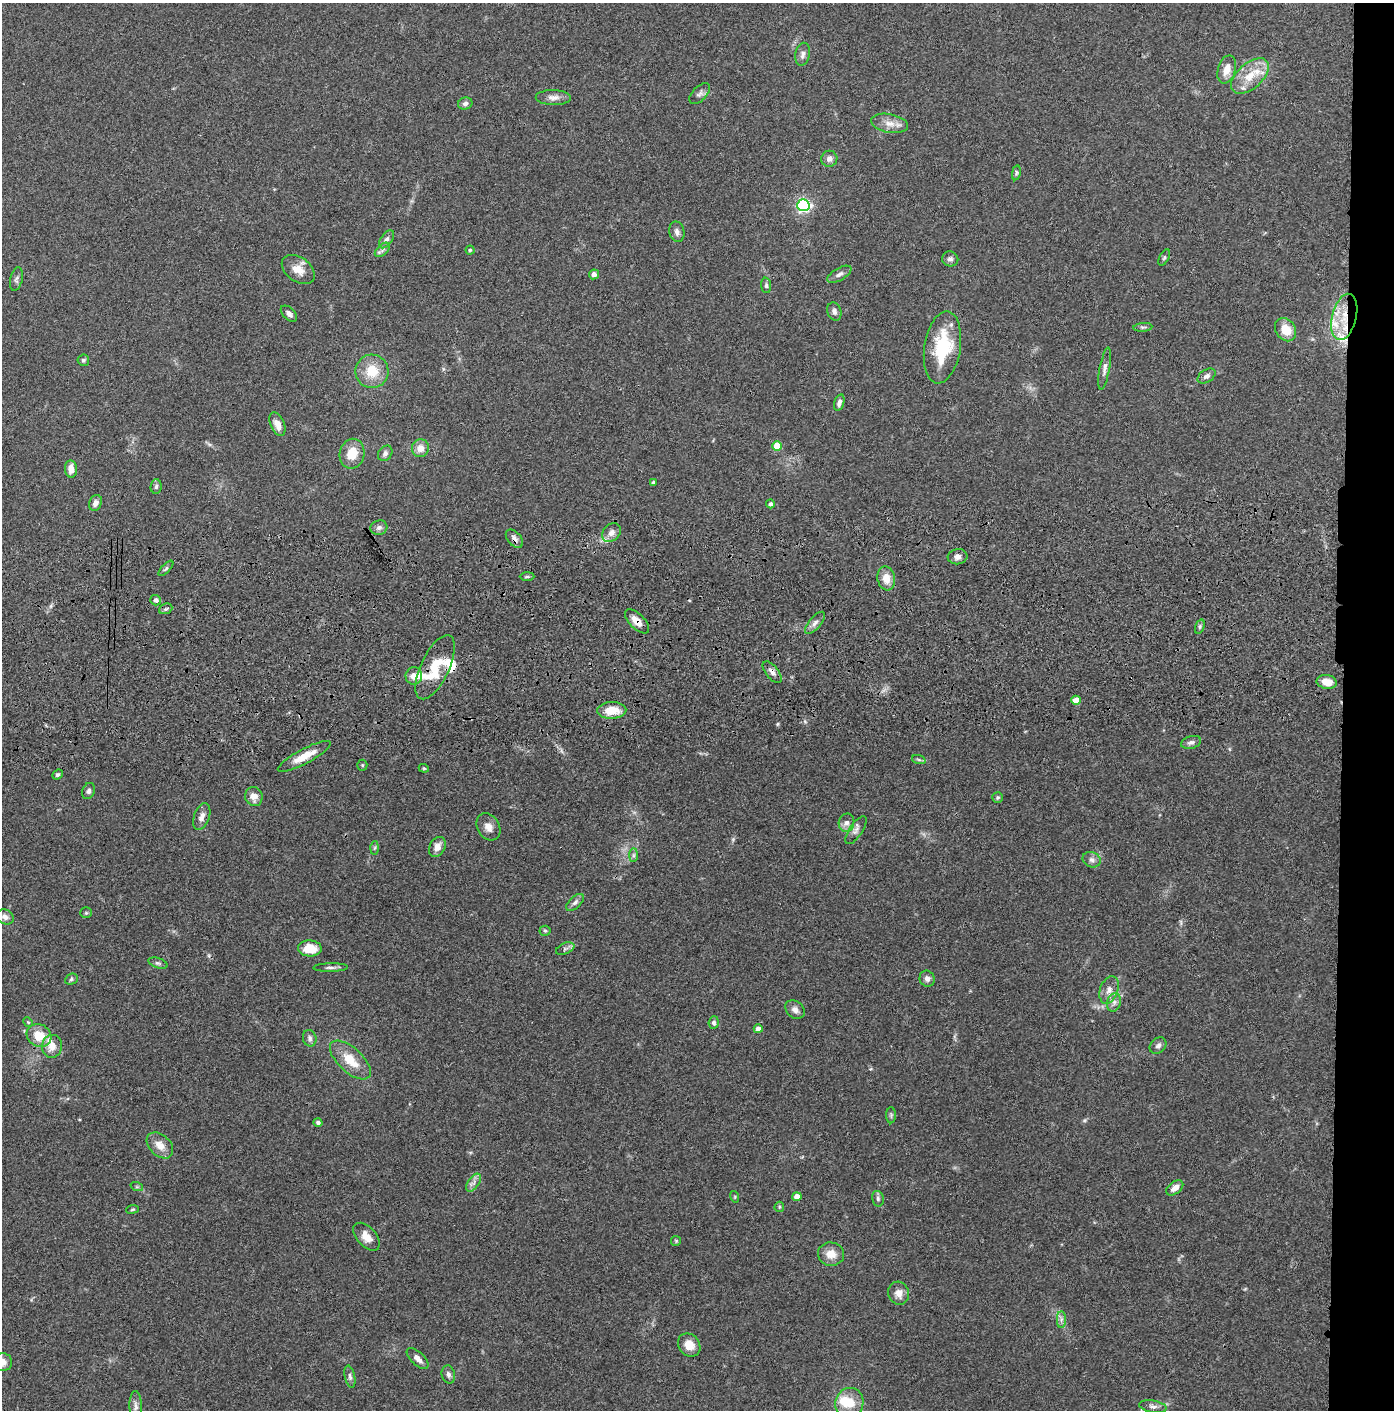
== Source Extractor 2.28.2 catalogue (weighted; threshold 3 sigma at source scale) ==
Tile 6 of 3 x 3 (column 3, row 2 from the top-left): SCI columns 2836-4227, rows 1526-2933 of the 4276 x 4457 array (HDU 1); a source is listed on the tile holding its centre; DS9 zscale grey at full resolution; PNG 1396 x 1412 px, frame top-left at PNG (2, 3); each listed source drawn as its Kron ellipse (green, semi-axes under 4 px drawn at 4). Shown black and unused: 4% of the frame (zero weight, under 3 of 4 exposures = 6% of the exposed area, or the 3 px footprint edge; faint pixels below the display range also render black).
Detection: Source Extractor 2.28.2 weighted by HDU 2 'WHT'; one run over the whole footprint, this tile lists its part. Background 0.0841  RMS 0.0061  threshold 0.0273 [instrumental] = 3 sigma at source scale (4.5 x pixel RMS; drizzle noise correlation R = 1.50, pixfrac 1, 0.05/0.05 arcsec/px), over >= 5 px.
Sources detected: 129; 1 inside a brighter object's white glare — neither listed nor drawn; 6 inside a brighter listed object's ellipse — not listed separately; the other 122 listed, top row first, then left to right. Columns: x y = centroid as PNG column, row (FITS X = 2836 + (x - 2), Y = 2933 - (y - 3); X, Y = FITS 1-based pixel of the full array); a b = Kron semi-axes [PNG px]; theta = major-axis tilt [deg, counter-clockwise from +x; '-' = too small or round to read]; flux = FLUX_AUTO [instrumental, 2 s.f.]
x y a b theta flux
803 54 11 7 78 2.7
1227 69 14 9 73 6.7
1250 76 23 12 42 14
700 94 13 7 46 2.2
553 97 17 7 -1 3.9
465 103 7 6 - 1.9
889 123 18 9 -11 6
829 159 8 8 - 3.1
1016 173 7 4 78 1
803 205 6 6 - 130
677 232 10 7 -77 2.7
386 239 10 5 54 2.1
382 250 9 5 42 1.7
470 250 4 4 - 0.86
1164 258 9 5 63 1.1
950 259 8 7 - 2
298 270 18 12 -36 7.4
594 274 5 5 - 2.7
839 274 13 6 30 2.5
16 279 12 6 78 1.9
766 285 8 5 -88 1.3
834 311 9 6 -70 2.2
289 314 10 6 -44 2.4
1344 317 24 12 76 16
1143 327 9 3 4 1.1
1285 330 12 9 -57 10
942 347 36 18 81 35
83 360 6 5 - 1.4
1105 368 21 5 79 3.2
372 371 17 16 - 14
1207 376 10 6 32 2.4
839 402 8 5 74 2.1
277 424 12 7 -67 4.9
777 446 5 5 - 18
420 448 9 8 - 5.6
385 453 8 6 53 1.9
352 454 15 12 79 11
71 469 9 6 -85 5.6
653 483 4 3 - 1.3
156 486 7 5 85 1.3
95 503 8 6 69 3
770 504 4 4 - 1.6
379 528 8 7 - 2.4
611 533 11 8 45 3.9
514 539 11 6 -50 2.8
958 557 10 7 8 2.8
166 568 9 3 46 1
527 576 7 4 1 0.94
886 578 12 9 -79 7.3
156 600 5 5 - 2
166 609 7 5 22 1.2
637 621 15 7 -46 6.1
815 623 13 6 48 2.7
1200 627 7 4 71 1.2
435 667 35 14 65 21
772 672 13 6 -52 3.1
414 676 8 8 - 4.5
1327 682 10 7 -9 7.5
1076 700 5 4 - 9.7
612 710 14 8 3 11
1191 742 10 6 15 2
304 756 29 7 28 9.9
919 760 7 4 -19 1
362 765 5 5 - 0.74
424 768 5 4 - 0.71
58 775 5 4 - 1.2
89 791 8 6 67 1.7
254 797 10 8 -72 4.8
998 798 5 5 - 1.1
202 817 14 7 69 3.4
846 823 9 7 77 3.1
488 827 14 11 -60 4.7
856 830 16 6 56 2.9
437 847 11 7 61 4.6
375 848 6 4 87 1
634 855 7 4 90 1.3
1092 860 9 7 -24 2.5
575 902 11 5 43 2.2
86 913 6 5 - 0.91
5 917 9 7 -27 2.9
545 931 5 5 - 0.94
310 948 12 8 -2 13
565 949 10 5 23 1.7
158 963 10 5 -18 1.3
331 967 17 4 1 1.9
71 979 7 5 25 1.2
927 979 8 7 - 2.5
1109 990 14 9 70 4.3
1114 1002 9 7 74 2.4
795 1010 11 8 -40 3
28 1022 5 4 - 0.71
714 1023 6 5 - 1.5
758 1029 4 4 - 4
39 1036 13 11 -28 11
310 1038 8 6 -75 1.9
52 1046 11 10 - 6.3
1158 1046 9 7 44 2.1
350 1060 25 12 -43 13
891 1115 8 5 90 1.2
318 1122 4 4 - 1.4
160 1145 15 10 -44 6.6
474 1183 10 5 54 2.5
137 1187 6 4 -18 0.88
1175 1188 9 6 38 4.4
735 1197 6 3 -73 0.74
797 1197 4 4 - 5.2
878 1199 8 5 -76 1.5
779 1207 5 4 - 0.78
133 1209 6 4 8 0.76
366 1237 16 9 -49 6.3
676 1241 5 5 - 0.73
831 1254 13 11 -5 7.1
899 1293 11 10 - 4.9
1061 1319 8 4 90 2
689 1345 12 10 -49 7.6
417 1358 13 6 -42 3.5
2 1362 9 9 - 4.7
448 1374 9 6 -76 2
350 1377 11 5 -77 2
849 1403 15 14 - 12
136 1406 15 6 -88 2.7
1153 1406 13 6 -10 2.6
Overlapping masked pixels (flux is a lower limit): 6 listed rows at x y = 1344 317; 514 539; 637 621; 435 667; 772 672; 1076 700
Isophote crosses this tile's border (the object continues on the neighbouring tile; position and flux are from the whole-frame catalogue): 1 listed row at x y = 2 1362